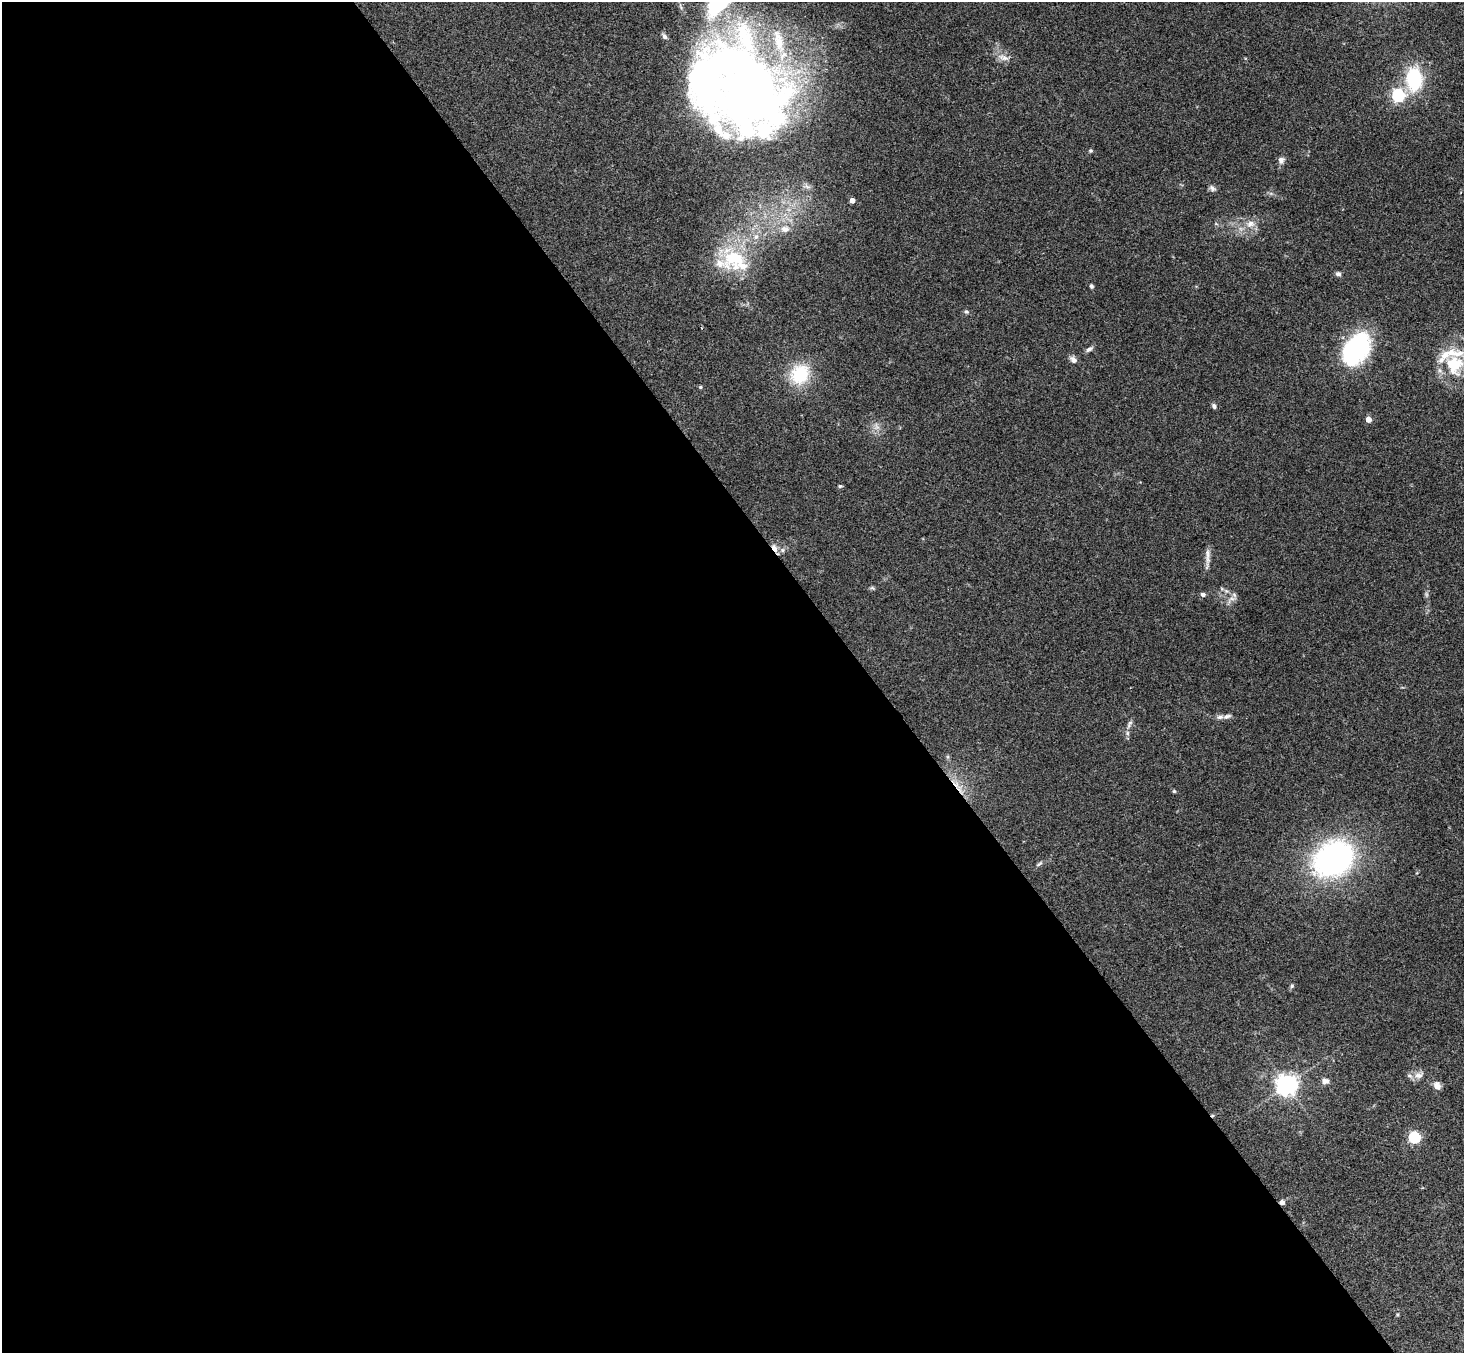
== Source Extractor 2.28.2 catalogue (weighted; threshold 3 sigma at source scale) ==
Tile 9 of 4 x 4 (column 1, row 3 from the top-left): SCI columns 54-1515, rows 1683-3033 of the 5950 x 5930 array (HDU 1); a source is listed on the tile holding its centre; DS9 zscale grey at full resolution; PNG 1466 x 1355 px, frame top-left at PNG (2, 2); no overlay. Shown black and unused: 59% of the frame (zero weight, under 3 of 4 exposures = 6% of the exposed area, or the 3 px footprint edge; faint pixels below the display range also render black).
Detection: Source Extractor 2.28.2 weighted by HDU 2 'WHT'; one run over the whole footprint, this tile lists its part. Background 0.153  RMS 0.0072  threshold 0.0324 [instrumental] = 3 sigma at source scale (4.5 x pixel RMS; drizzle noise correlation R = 1.50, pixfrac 1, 0.05/0.05 arcsec/px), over >= 5 px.
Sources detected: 55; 2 too faint to see at this stretch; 2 inside a brighter object's white glare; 1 cosmic-ray / hot-pixel residue — not listed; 9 inside a brighter listed object's ellipse — not listed separately; the other 41 listed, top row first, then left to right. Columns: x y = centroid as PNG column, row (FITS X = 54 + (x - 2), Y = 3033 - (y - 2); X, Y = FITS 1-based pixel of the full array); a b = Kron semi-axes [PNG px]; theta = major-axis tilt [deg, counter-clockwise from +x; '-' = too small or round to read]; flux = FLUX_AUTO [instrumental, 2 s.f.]
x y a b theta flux
1003 58 16 8 -15 4.9
1414 79 26 18 -89 41
746 80 132 82 -76 610
1398 95 5 5 - 120
1090 151 5 5 - 1.1
1281 160 9 8 - 2.9
1212 188 9 6 -37 2.2
852 200 4 4 - 5.4
1250 224 12 9 33 5.8
785 229 12 9 -6 5.7
734 258 35 28 5 48
1338 274 7 5 -14 2
1091 286 6 5 - 1.3
966 312 6 5 - 1.4
1089 349 10 5 32 2.3
1356 349 34 22 58 82
1073 360 11 7 -45 3
1455 365 39 32 -58 42
800 374 27 23 60 31
700 387 5 4 - 0.79
1214 406 7 5 -73 1.6
1368 419 4 4 - 8.7
840 486 6 4 3 1
774 548 11 5 -59 4.1
782 550 7 4 -90 1.3
1207 558 32 4 86 4.4
872 588 7 5 -29 1.1
1203 594 5 4 - 2.3
1234 595 8 6 -46 2.2
1227 716 11 5 21 2.3
1129 724 14 5 63 2.7
1174 791 5 4 - 0.94
1333 859 48 38 32 150
1039 864 11 4 40 1.5
1292 986 6 5 - 1.2
1419 1075 13 9 10 4.5
1325 1081 9 7 -2 3.4
1287 1085 7 7 - 510
1437 1086 9 7 -62 4.5
1414 1137 5 5 - 89
1282 1202 4 4 - 3.5
Overlapping masked pixels (flux is a lower limit): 2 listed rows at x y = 774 548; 1282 1202
Isophote crosses this tile's border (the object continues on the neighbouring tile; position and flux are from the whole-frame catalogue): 1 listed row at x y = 1455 365